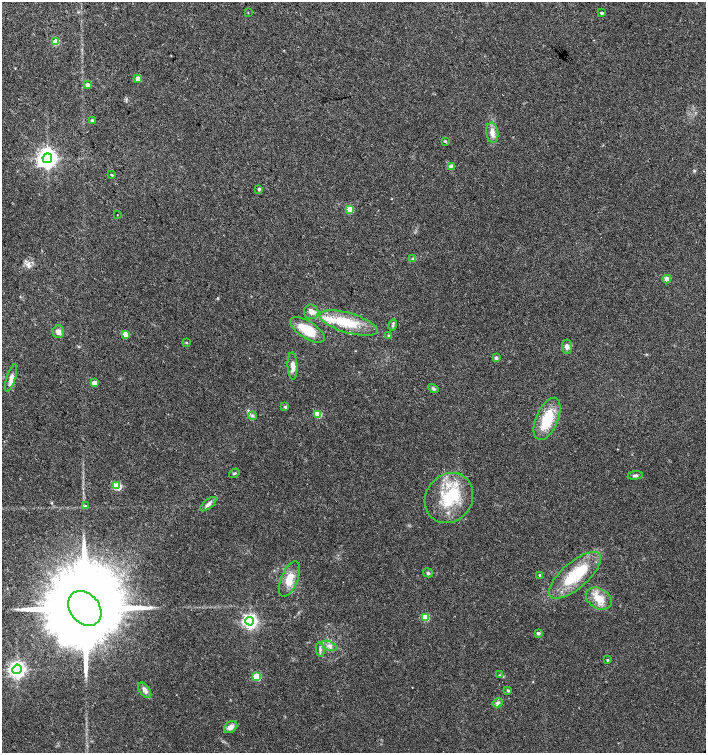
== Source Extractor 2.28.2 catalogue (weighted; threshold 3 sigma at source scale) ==
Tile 11 of 4 x 4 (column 3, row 3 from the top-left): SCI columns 3045-4451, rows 1503-3004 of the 6023 x 6017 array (HDU 1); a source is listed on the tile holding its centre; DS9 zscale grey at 2 x 2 block average (1 PNG px = mean of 2 x 2 image px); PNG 708 x 755 px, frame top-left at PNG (2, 2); each listed source drawn as its Kron ellipse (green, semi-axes under 4 px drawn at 4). Shown black and unused: <1% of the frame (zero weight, under 3 of 4 exposures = <1% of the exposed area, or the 3 px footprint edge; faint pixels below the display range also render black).
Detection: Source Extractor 2.28.2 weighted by HDU 2 'WHT'; one run over the whole footprint, this tile lists its part. Background 0.0228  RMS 0.0029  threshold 0.0129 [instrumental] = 3 sigma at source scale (4.5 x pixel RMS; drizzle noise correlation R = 1.50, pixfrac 1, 0.0396/0.0396 arcsec/px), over >= 5 px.
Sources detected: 64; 1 inside a brighter object's white glare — neither listed nor drawn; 4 inside a brighter listed object's ellipse — not listed separately; the other 59 listed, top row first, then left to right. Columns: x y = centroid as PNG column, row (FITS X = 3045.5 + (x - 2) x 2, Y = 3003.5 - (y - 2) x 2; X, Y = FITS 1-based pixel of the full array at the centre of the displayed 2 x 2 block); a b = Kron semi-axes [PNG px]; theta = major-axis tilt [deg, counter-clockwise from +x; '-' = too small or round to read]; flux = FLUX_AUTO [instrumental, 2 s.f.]
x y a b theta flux
248 13 3 2 - 0.29
601 13 3 3 - 1.1
55 42 3 3 - 19
138 78 3 3 - 7.9
87 85 3 3 - 3.4
92 121 3 2 - 2.1
492 133 10 6 -83 4.3
445 141 3 3 - 0.72
47 158 5 5 - 420
451 166 3 3 - 5.9
112 175 3 3 - 0.66
259 189 3 2 - 1.4
350 209 3 3 - 17
117 215 2 2 - 0.25
413 259 4 2 - 0.75
667 279 4 4 - 3.8
311 312 7 7 - 3.4
349 323 30 10 -16 21
393 325 6 3 75 1.2
307 330 20 8 -32 19
58 332 6 6 - 3.2
125 334 3 3 - 10
388 335 4 3 - 0.79
186 343 3 2 - 0.49
567 347 7 5 -84 2.3
496 358 3 3 - 1.9
292 366 14 5 -87 4.7
11 378 14 4 72 3.5
94 383 3 3 - 8.6
433 389 5 3 - 1.1
285 407 3 3 - 1
318 414 3 3 - 23
252 416 4 3 - 1.1
547 419 22 11 67 22
234 473 5 2 - 0.74
635 475 7 3 8 1.5
117 486 3 3 - 32
449 498 26 23 53 32
208 504 10 4 39 2.7
85 506 2 2 - 1
428 573 5 4 - 1.1
540 575 3 2 - 0.98
575 575 32 13 41 30
289 579 19 8 68 9.6
599 598 14 10 -30 9.8
85 608 19 14 -50 18000
426 617 3 3 - 20
250 621 4 4 - 200
538 633 3 2 - 1.8
329 646 8 4 -22 2.6
320 649 7 3 -79 1.4
607 660 3 2 - 0.69
17 669 4 4 - 280
500 675 4 3 - 0.66
257 677 3 3 - 26
145 690 9 5 -55 3.1
508 690 3 2 - 1.1
497 703 5 4 - 1.8
231 727 7 5 34 4.2
Diffuse or blended objects may show on this block-average render without a row.